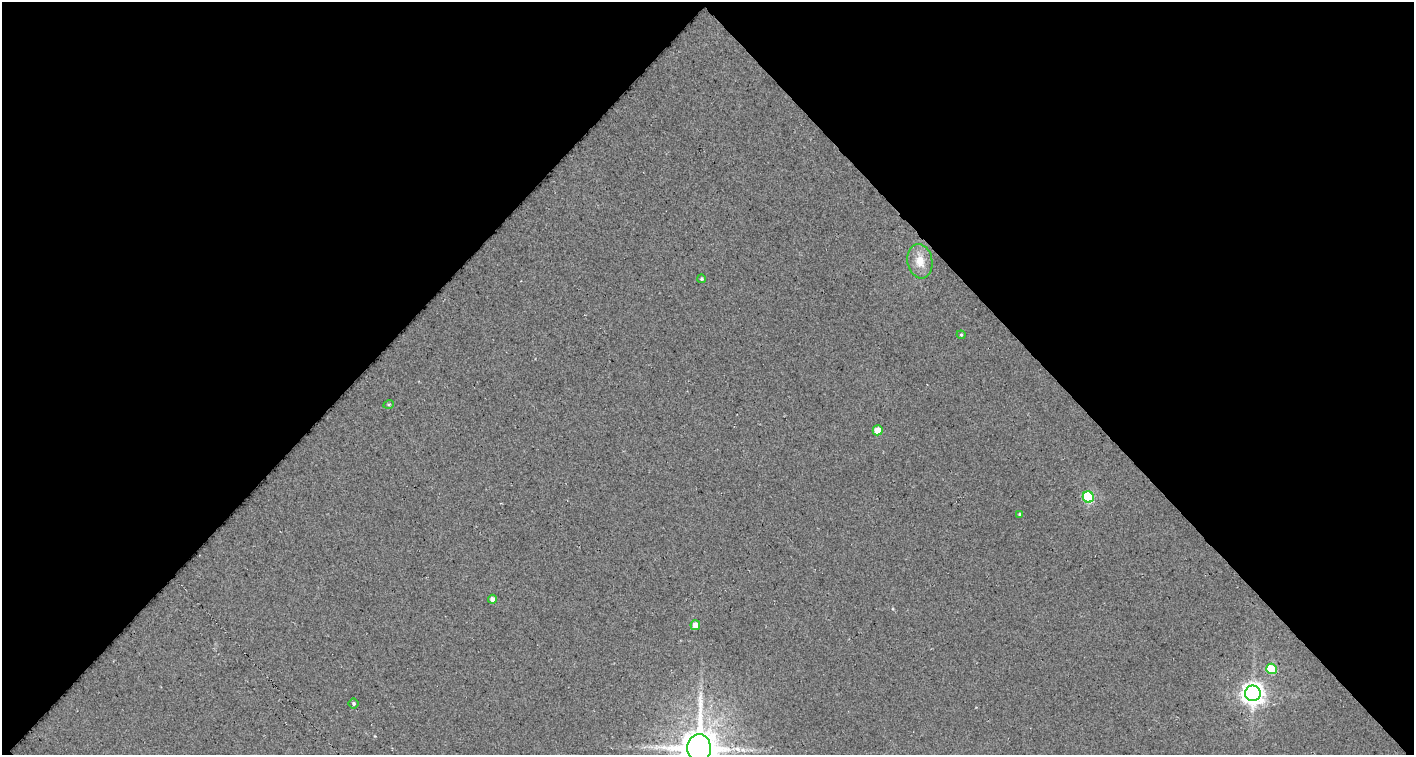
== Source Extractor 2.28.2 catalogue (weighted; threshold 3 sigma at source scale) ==
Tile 1 of 1 x 2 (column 1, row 1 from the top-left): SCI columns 48-1459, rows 753-1505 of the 1503 x 1505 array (HDU 1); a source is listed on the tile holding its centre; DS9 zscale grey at full resolution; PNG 1416 x 757 px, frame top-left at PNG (2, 2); each listed source drawn as its Kron ellipse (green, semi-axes under 4 px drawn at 4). Shown black and unused: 51% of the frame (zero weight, under 3 of 5 exposures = <1% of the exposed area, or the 3 px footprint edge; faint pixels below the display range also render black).
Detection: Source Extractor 2.28.2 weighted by HDU 2 'WHT'; one run over the whole footprint, this tile lists its part. Background 0.0165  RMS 0.028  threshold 0.124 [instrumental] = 3 sigma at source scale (4.5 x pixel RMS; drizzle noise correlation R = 1.50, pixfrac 1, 0.0396/0.0396 arcsec/px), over >= 5 px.
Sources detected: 13; all 13 listed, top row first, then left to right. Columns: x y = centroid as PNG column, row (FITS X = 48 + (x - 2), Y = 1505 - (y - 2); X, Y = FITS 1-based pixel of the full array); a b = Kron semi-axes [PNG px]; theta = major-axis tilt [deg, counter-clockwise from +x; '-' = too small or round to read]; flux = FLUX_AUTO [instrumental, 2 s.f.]
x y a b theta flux
920 261 17 12 -81 40
702 279 4 4 - 3.8
961 335 4 4 - 3.4
389 404 5 3 - 2.9
878 430 5 5 - 42
1088 497 6 5 - 210
1020 514 4 3 - 4.5
492 599 4 4 - 9.9
695 625 5 4 - 24
1271 669 5 5 - 120
1253 693 8 7 - 2000
354 704 5 5 - 4.7
699 748 14 12 -87 9300
Isophote crosses this tile's border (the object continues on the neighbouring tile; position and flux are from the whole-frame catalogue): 1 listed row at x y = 699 748